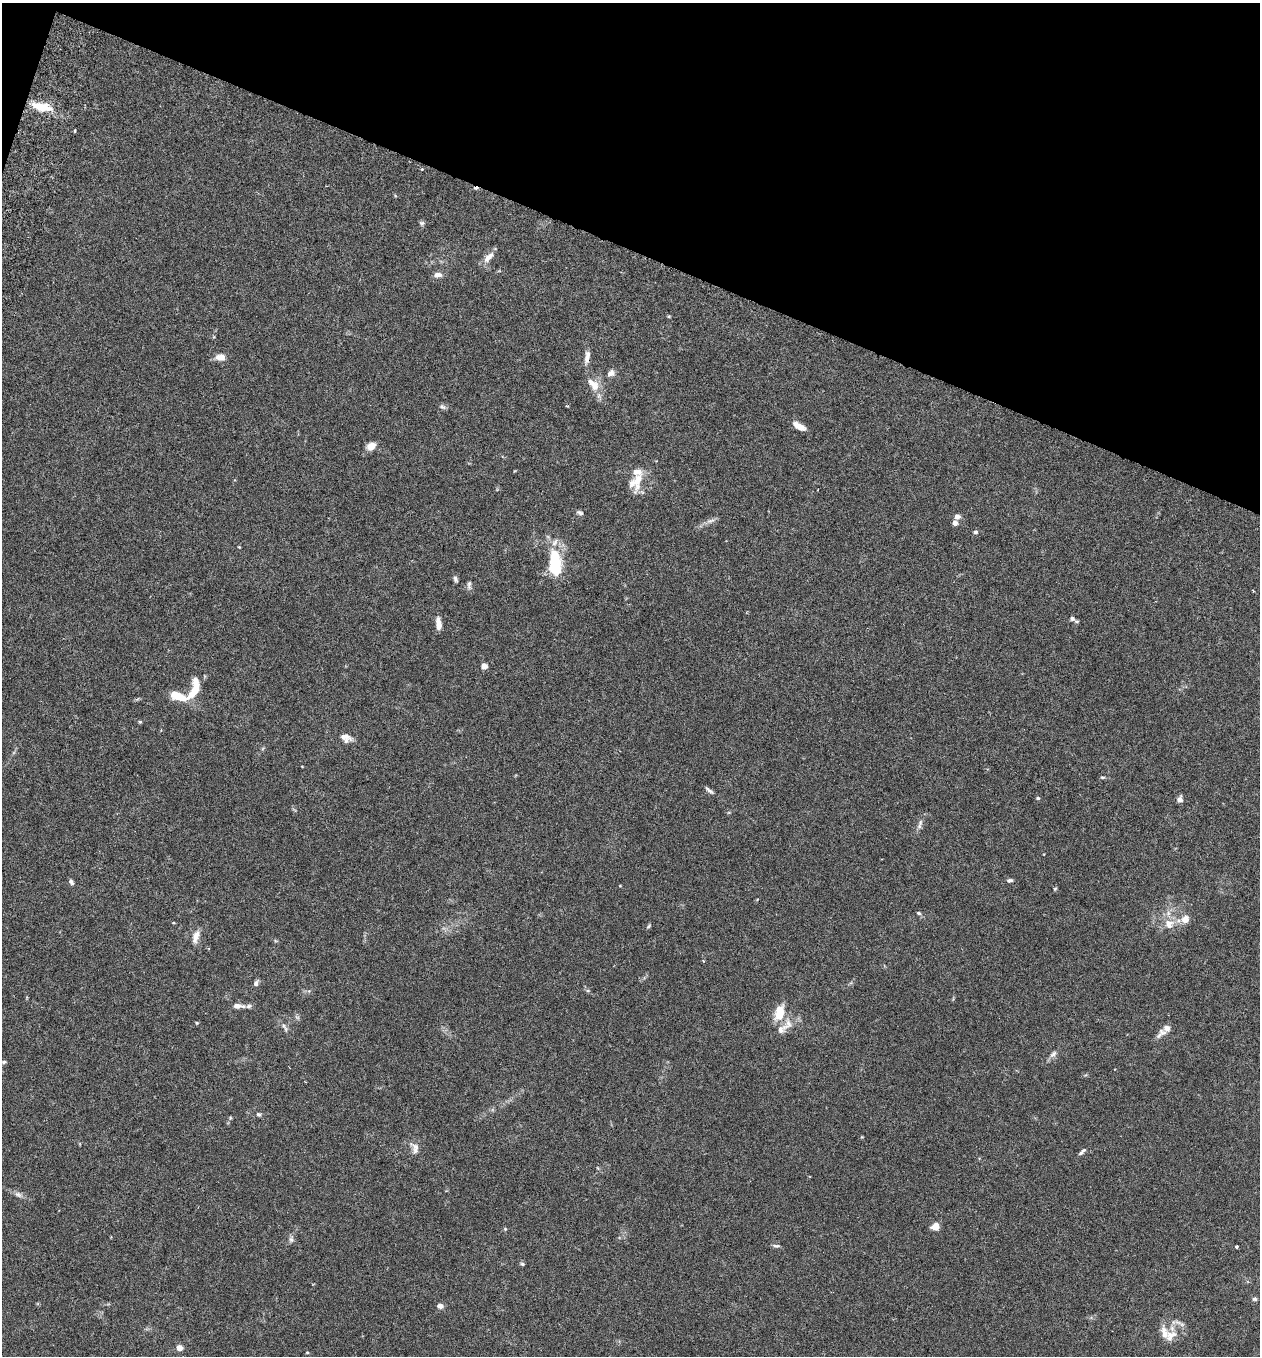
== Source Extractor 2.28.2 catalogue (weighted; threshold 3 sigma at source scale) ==
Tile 2 of 4 x 4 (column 2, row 1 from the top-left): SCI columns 1450-2707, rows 4090-5443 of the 5545 x 5467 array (HDU 1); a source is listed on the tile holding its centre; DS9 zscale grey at full resolution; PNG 1262 x 1358 px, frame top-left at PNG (2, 3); no overlay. Shown black and unused: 19% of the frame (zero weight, under 3 of 6 exposures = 3% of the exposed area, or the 3 px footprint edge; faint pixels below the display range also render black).
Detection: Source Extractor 2.28.2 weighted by HDU 2 'WHT'; one run over the whole footprint, this tile lists its part. Background 0.0176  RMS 0.002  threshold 0.00801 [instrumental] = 3 sigma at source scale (4.09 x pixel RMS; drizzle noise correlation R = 1.36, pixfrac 0.8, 0.05/0.05 arcsec/px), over >= 5 px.
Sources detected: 86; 11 inside a brighter listed object's ellipse — not listed separately; the other 75 listed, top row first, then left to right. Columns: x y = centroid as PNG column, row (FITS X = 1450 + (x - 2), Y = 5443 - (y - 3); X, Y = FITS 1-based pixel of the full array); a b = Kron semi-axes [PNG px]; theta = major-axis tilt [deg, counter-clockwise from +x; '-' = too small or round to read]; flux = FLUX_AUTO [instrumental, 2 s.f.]
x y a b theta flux
41 107 23 9 -15 4.4
74 131 4 2 - 0.19
422 169 4 4 - 0.2
422 223 7 6 - 0.36
489 257 19 8 46 1.4
438 275 8 6 6 1.1
669 316 5 3 - 0.19
221 357 10 7 0 1.6
587 357 18 6 80 1.2
610 373 8 7 - 0.95
595 386 14 12 71 2
567 406 4 3 - 0.18
442 407 10 5 -36 0.44
799 426 14 6 -29 1.7
371 446 10 8 32 1.6
638 479 34 11 77 3.3
580 513 10 5 -16 0.43
957 516 5 5 - 1.1
710 521 13 5 14 0.74
955 523 4 4 - 1.4
975 532 6 5 - 0.4
239 547 4 3 - 0.15
555 563 32 14 -85 9
455 579 8 5 -71 0.43
469 585 13 5 86 0.57
1072 618 7 6 - 0.57
438 624 14 6 -84 1.5
484 666 4 4 - 2.4
195 690 29 10 85 3.5
178 696 21 8 -16 3.9
140 722 5 4 - 0.21
344 737 19 8 -14 1.2
1102 777 7 3 7 0.25
709 790 12 4 -40 0.55
1038 798 5 4 - 0.24
1180 799 8 6 81 0.63
920 824 16 5 72 0.78
1010 880 8 5 3 0.37
71 882 8 5 -56 0.46
620 886 5 3 - 0.12
1055 889 5 4 - 0.19
757 899 5 3 - 0.16
918 913 6 4 -27 0.28
1185 919 9 8 - 1.5
1169 924 15 14 - 2.4
648 926 6 4 42 0.27
196 936 16 7 71 1.5
256 983 8 5 61 0.58
588 991 6 4 -17 0.24
238 1006 16 6 -2 1.1
779 1016 13 10 63 3.2
297 1017 7 4 -19 0.3
197 1023 4 4 - 0.2
788 1024 18 12 77 1.9
286 1029 10 4 -79 0.39
1162 1032 19 9 43 1.2
1053 1054 12 7 44 0.74
4 1062 6 4 21 0.32
258 1114 6 6 - 0.38
230 1118 5 4 - 0.21
862 1137 4 4 - 0.15
416 1147 19 7 -33 1
1082 1152 12 4 43 0.49
18 1194 12 6 -29 0.71
935 1226 6 6 - 2.5
505 1229 5 4 - 0.2
291 1239 7 6 - 0.53
776 1246 9 5 -5 0.41
1236 1247 3 3 - 0.38
522 1264 6 5 - 0.3
1255 1299 6 5 - 0.35
440 1306 6 5 - 0.94
1171 1336 20 14 39 2.6
179 1348 7 6 - 1
307 1352 5 3 - 0.16